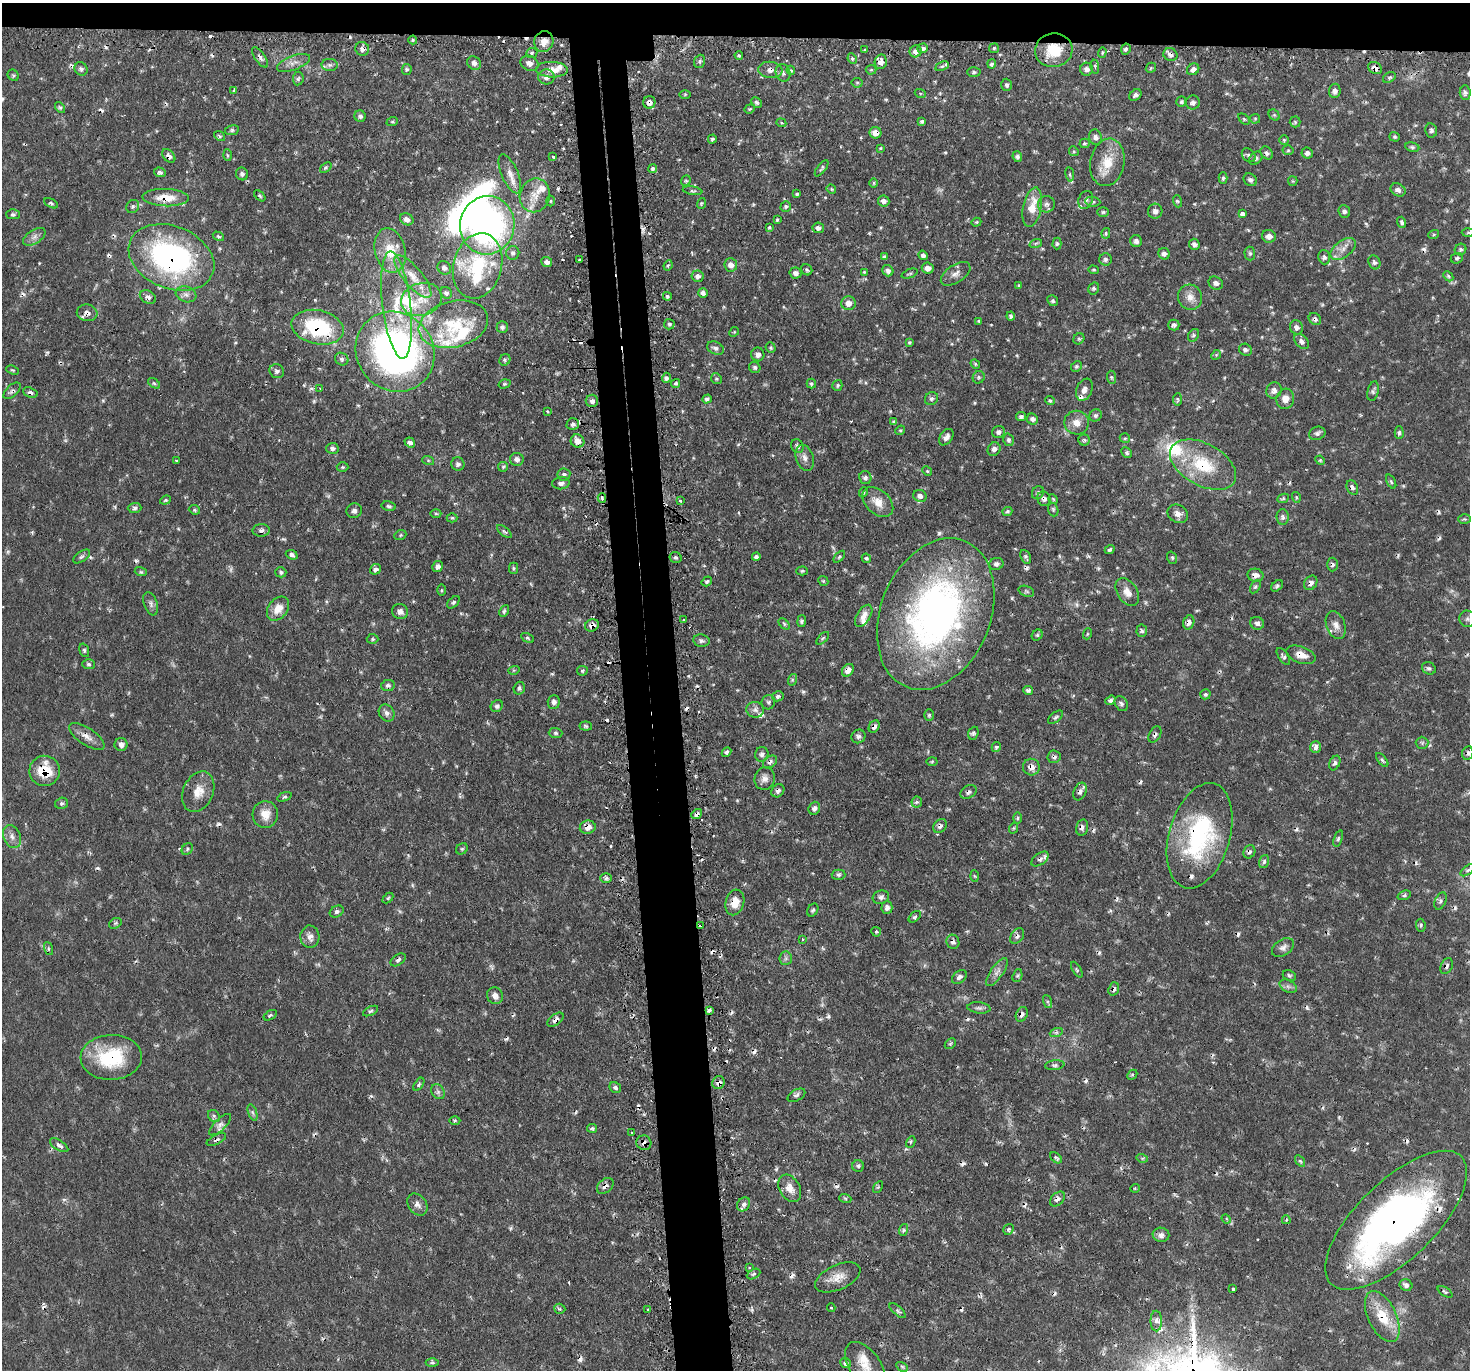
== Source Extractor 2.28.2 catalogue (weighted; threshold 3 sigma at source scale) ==
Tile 2 of 3 x 3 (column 2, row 1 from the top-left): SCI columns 1491-2958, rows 2874-4241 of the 4442 x 4420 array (HDU 1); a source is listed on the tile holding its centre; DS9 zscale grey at full resolution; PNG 1472 x 1372 px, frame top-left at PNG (2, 3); each listed source drawn as its Kron ellipse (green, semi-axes under 4 px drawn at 4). Shown black and unused: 6% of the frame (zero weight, under 2 of 3 exposures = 3% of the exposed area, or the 3 px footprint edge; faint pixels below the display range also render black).
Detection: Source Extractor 2.28.2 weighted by HDU 2 'WHT'; one run over the whole footprint, this tile lists its part. Background 0.0718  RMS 0.0055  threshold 0.0247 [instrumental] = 3 sigma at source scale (4.5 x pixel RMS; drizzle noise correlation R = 1.50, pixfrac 1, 0.05/0.05 arcsec/px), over >= 5 px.
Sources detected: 647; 4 too faint to see at this stretch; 2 inside a brighter object's white glare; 77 cosmic-ray / hot-pixel residue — neither listed nor drawn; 26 inside a brighter listed object's ellipse — not listed separately; of the other 538, all 500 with FLUX_AUTO >= 0.613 (the completeness limit of this list) listed and drawn (38 fainter detections not listed), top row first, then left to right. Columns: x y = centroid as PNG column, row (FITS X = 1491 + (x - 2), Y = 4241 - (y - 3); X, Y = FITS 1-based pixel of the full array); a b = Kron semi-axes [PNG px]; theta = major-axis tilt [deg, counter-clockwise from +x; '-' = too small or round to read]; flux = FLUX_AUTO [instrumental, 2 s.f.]
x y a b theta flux
413 40 4 4 - 0.71
544 42 11 9 69 5.9
923 48 5 5 - 2
994 48 5 5 - 0.97
362 49 7 6 - 2.3
1126 49 6 4 63 1.4
865 50 3 2 - 0.67
1054 50 19 17 8 16
916 51 6 6 - 2.8
1102 52 5 4 - 0.85
532 53 6 5 - 1.1
739 55 4 3 - 0.89
1170 55 7 6 - 2.5
260 57 12 5 -55 2.2
852 58 5 4 - 0.94
700 61 7 5 69 0.99
881 62 7 6 - 3.9
293 63 17 7 20 3.7
474 63 7 6 - 2.3
529 63 9 7 -25 2.9
992 64 4 4 - 1.3
330 65 8 6 0 1.7
942 66 7 4 26 0.93
1095 67 7 4 -81 0.98
1151 68 5 4 - 0.78
1375 68 7 5 -29 3.5
81 69 7 6 - 1.6
407 69 5 5 - 0.95
1087 69 6 6 - 2.3
1193 69 6 5 - 2.3
552 70 16 7 -2 6
770 70 12 8 -5 3.5
791 70 5 4 - 0.69
871 70 5 5 - 0.7
974 72 7 4 0 1.1
783 73 9 7 -67 1.8
13 75 6 5 - 0.92
546 77 8 7 - 3.2
1389 77 7 5 33 1.1
298 79 7 5 83 1.1
857 83 5 5 - 0.74
1006 85 6 5 - 1.3
234 90 4 3 - 1.4
1335 91 7 5 83 2.1
920 93 6 3 -19 0.62
1465 93 7 5 -84 1.6
685 94 6 4 1 0.69
1135 95 7 5 40 1.6
649 102 6 6 - 3.2
756 102 6 4 -45 1.2
1181 102 5 5 - 1
1193 102 7 7 - 2.2
60 107 6 4 -54 0.86
750 109 5 4 - 0.69
1274 115 6 5 - 0.92
360 116 6 5 - 1.8
1244 119 7 4 -45 0.77
1255 119 5 5 - 0.71
922 121 4 3 - 0.97
392 122 6 4 18 0.84
1295 122 5 5 - 0.89
781 123 5 4 - 0.7
232 130 7 5 10 1.1
1431 130 7 6 - 1.4
875 133 6 6 - 4.4
220 136 6 4 -38 0.86
1095 137 8 6 -72 2
1394 137 5 4 - 0.85
712 139 4 4 - 0.97
1284 140 4 4 - 0.69
1085 143 5 5 - 0.87
1412 147 7 4 -9 1
880 148 4 3 - 0.68
1288 150 5 5 - 0.78
1074 151 5 4 - 0.8
1267 153 7 5 -50 1.6
1307 153 6 5 - 1.7
227 155 5 3 - 0.71
1249 155 8 6 -44 1.5
169 156 8 5 -46 2.3
553 157 4 3 - 0.83
1017 157 5 5 - 1.6
1256 158 7 5 47 1.4
1107 162 24 17 79 13
326 167 6 4 40 0.85
822 168 9 4 53 1.1
652 169 4 4 - 1.2
160 172 6 4 -18 1.4
242 174 6 6 - 1.6
510 174 21 8 -67 5.7
1070 174 7 3 -82 0.87
1223 178 6 4 90 1.1
1250 180 7 5 -38 1.6
686 181 5 4 - 0.86
1293 181 5 4 - 0.63
873 183 5 3 - 0.63
831 189 5 4 - 0.66
1398 190 8 6 -28 2.4
692 191 10 3 -10 0.98
797 194 4 4 - 0.92
535 195 17 15 70 8.3
260 196 7 3 -45 0.85
166 198 23 8 -2 11
1086 200 9 7 66 2.1
551 201 5 3 - 0.7
884 201 6 5 - 2.5
1177 201 6 4 -71 0.87
1093 202 7 5 -6 1.1
51 203 7 4 -28 1
701 203 6 3 70 0.63
1046 204 8 8 - 2.3
133 206 7 6 - 1.4
786 206 5 5 - 1
1032 207 20 9 78 11
1155 211 7 7 - 2.5
1344 211 6 5 - 1.4
1103 212 6 5 - 0.94
13 214 6 5 - 1.1
1242 214 3 3 - 36
407 219 7 5 -29 2.7
777 220 4 3 - 0.85
976 222 5 4 - 0.66
1402 222 5 4 - 1.4
487 225 29 27 77 180
769 227 4 4 - 0.74
818 228 6 5 - 1.8
1468 232 6 4 2 0.83
1106 233 5 4 - 0.81
1434 234 5 3 - 0.62
218 236 6 4 -29 0.92
1269 236 7 6 - 3.3
34 237 13 6 32 2.8
1136 241 6 5 - 1.9
1036 243 6 4 18 0.94
1057 243 6 4 89 1.1
1194 244 5 5 - 2
1343 249 14 8 38 4.5
1460 250 6 5 - 1.1
390 251 22 15 -76 13
513 253 7 6 - 1.7
1250 253 7 5 -88 1
1164 254 6 5 - 1.8
923 255 5 4 - 1.6
171 257 44 31 -22 120
884 257 4 3 - 1.2
1324 257 7 5 -73 1.4
1457 258 6 5 - 0.96
1106 259 6 6 - 1.5
579 260 3 2 - 0.79
547 262 5 5 - 2.1
1374 262 7 5 -63 1.4
668 265 5 4 - 0.86
731 265 7 6 - 3.1
478 266 33 24 75 31
444 268 7 6 - 2
928 268 6 5 - 3.4
807 270 6 5 - 1.1
1093 270 5 4 - 0.72
888 271 6 5 - 2.3
864 272 4 4 - 0.63
796 273 6 5 - 1.9
909 274 8 3 22 0.77
956 274 17 9 33 3.5
697 276 6 6 - 2.1
1448 276 6 4 -47 0.93
413 277 26 9 -50 8.6
1216 283 7 6 - 2
1019 285 4 3 - 0.66
1094 288 6 5 - 1.1
446 293 6 5 - 1.5
703 293 5 4 - 2.4
186 294 10 7 -19 2.5
667 296 4 4 - 0.97
148 297 8 6 -29 2.3
1190 297 13 12 - 5.2
421 299 21 16 16 11
1053 301 6 5 - 1
848 303 7 7 - 4.2
397 305 54 14 -83 25
87 313 10 8 -8 3.1
1011 316 4 4 - 1.3
1315 319 7 5 -43 1.6
979 321 4 3 - 0.87
453 324 35 23 14 24
669 324 5 5 - 1.2
1174 325 5 5 - 1.6
318 327 26 17 -12 45
502 327 6 5 - 1.4
1296 327 7 6 - 2.1
734 332 5 4 - 0.62
1193 335 7 5 57 1.2
1079 339 6 5 - 0.93
1302 341 9 5 -46 2.2
909 342 4 4 - 0.84
715 348 9 6 -25 2.1
771 348 5 5 - 0.81
1245 350 7 6 - 1.3
395 352 41 38 -52 250
758 354 7 6 - 2.6
1216 355 5 4 - 0.69
342 359 7 6 - 1.4
505 360 6 5 - 1
975 364 5 4 - 0.83
755 367 6 5 - 1.1
1076 367 6 5 - 1.1
13 370 6 3 -21 0.7
277 371 7 7 - 1.7
979 377 6 6 - 1.1
1111 377 7 4 -83 0.86
666 378 5 4 - 1.5
716 379 6 5 - 0.86
154 383 7 3 -36 0.87
676 383 5 4 - 1
504 384 6 4 17 0.84
811 384 5 5 - 0.83
837 385 5 5 - 0.9
320 388 3 2 - 0.61
1084 390 11 7 68 2.8
1274 390 8 7 - 2.9
12 391 10 5 43 1.6
1373 391 10 5 77 1.5
30 392 7 5 -21 1.7
707 399 5 4 - 1.3
931 399 7 6 - 1.4
1177 399 6 4 84 0.8
1285 399 10 9 - 4.8
592 401 6 6 - 2.1
1050 401 5 4 - 1.2
548 411 3 3 - 1.1
1096 415 6 5 - 1.1
1021 417 5 4 - 1.4
1032 419 6 5 - 2
894 422 4 4 - 0.97
1077 423 12 12 - 5.5
573 424 6 6 - 1.3
900 430 5 4 - 0.76
999 432 6 6 - 1.7
1317 433 8 6 22 1.7
1399 433 6 4 -89 1.3
946 437 9 6 54 2.8
1125 438 5 4 - 0.81
1008 440 6 5 - 1.2
1084 440 5 5 - 0.97
578 441 7 6 - 4.3
410 442 5 4 - 2.1
797 446 7 6 - 1.6
332 448 6 5 - 1.7
994 449 7 6 - 2.3
1127 453 6 5 - 1.2
805 458 13 8 -71 3.3
517 459 7 6 - 2
176 460 3 2 - 0.68
428 460 6 4 -19 0.83
1320 460 5 4 - 0.71
458 464 7 6 - 1.7
1203 465 36 21 -29 31
343 467 6 5 - 0.85
503 467 5 5 - 0.78
927 471 5 4 - 0.74
564 474 6 6 - 1.4
865 478 6 6 - 1.9
1391 482 8 4 -64 0.96
561 483 9 6 7 1.9
1352 487 7 5 -65 1.8
863 492 5 4 - 0.76
1038 493 7 5 57 1.2
920 496 7 6 - 2.3
1296 497 5 3 - 0.61
602 498 4 3 - 2.2
1283 498 6 4 24 0.78
1044 499 7 6 - 1.9
1053 499 5 4 - 0.65
165 500 5 4 - 0.83
680 501 4 3 - 0.76
878 502 18 12 -43 7.4
389 506 7 4 -10 1.3
135 508 7 5 1 1.2
194 510 6 4 -22 0.97
1053 510 7 5 -72 0.9
354 511 8 7 - 1.8
1007 511 5 4 - 1
436 514 5 3 - 0.71
1178 514 10 9 - 3.7
1283 517 8 6 -89 1.7
452 518 5 4 - 0.81
1464 519 6 5 - 0.89
261 530 8 6 3 1.8
504 532 9 4 -40 1.2
400 535 6 4 22 0.83
1110 550 5 3 - 1
292 555 6 4 -22 1.7
82 556 10 5 35 1.4
756 557 4 4 - 1.5
839 557 7 3 45 0.81
1026 557 7 4 -64 1.2
676 558 6 5 - 1.4
866 558 5 4 - 1.1
1172 558 6 4 -70 0.86
996 564 7 6 - 1.9
1332 564 7 5 89 1.3
438 566 5 5 - 2.3
513 568 6 4 -90 0.81
375 569 5 5 - 2
802 571 6 4 1 0.92
141 572 6 4 -17 0.79
281 572 5 5 - 1.3
1255 575 8 6 -12 2.9
707 581 5 4 - 1.2
823 581 5 4 - 0.77
1311 583 8 6 57 2.1
1277 586 7 4 38 1.1
1255 587 7 4 59 1.1
441 590 6 4 90 0.64
1026 591 8 5 -19 0.97
1127 592 15 9 -57 5.4
453 602 7 4 45 1.2
151 604 12 6 -71 2.1
278 609 13 9 50 7.5
400 611 8 7 - 2.9
504 611 6 4 62 1.1
936 614 78 55 68 240
864 616 12 6 58 4.5
1467 619 8 8 - 1.9
683 620 3 3 - 1.1
802 621 6 4 81 1.1
1189 622 7 5 72 3.1
1257 623 7 6 - 2
784 624 7 4 -46 0.92
592 625 7 6 - 3.2
1336 625 14 9 -69 4.3
1142 631 6 5 - 1.2
1087 634 5 3 - 0.63
1037 635 6 5 - 0.9
527 638 7 4 -27 0.78
823 638 8 4 45 0.95
373 639 6 5 - 0.95
701 641 8 6 -11 1.9
84 650 7 4 -72 0.97
1301 655 15 8 -20 5.5
1283 656 10 4 -56 1.5
88 664 6 5 - 1.1
1429 668 7 6 - 1.5
514 670 6 3 17 0.7
848 670 7 5 49 4.2
582 671 5 4 - 0.81
792 680 6 4 73 0.83
388 685 7 5 12 1.6
519 688 6 5 - 1.3
1028 690 5 4 - 1.1
1205 694 5 5 - 1.2
778 696 6 5 - 1.5
1110 700 5 4 - 1.4
554 702 7 6 - 2.2
768 702 7 6 - 1.3
1121 704 8 6 -57 1.5
497 706 6 5 - 1.3
755 710 9 8 - 2.4
387 713 9 7 -57 2.4
929 715 6 5 - 0.84
1056 717 9 4 38 1.2
586 726 6 4 -6 1
874 726 6 5 - 2
556 733 7 5 -2 1.1
973 733 7 5 68 1.2
1155 735 9 5 59 1.5
858 736 7 6 - 1.7
87 737 20 8 -34 4.7
1422 743 6 6 - 1.1
121 745 6 6 - 2.1
996 747 5 4 - 1.2
1316 747 6 5 - 3.7
726 752 5 4 - 1.2
1468 753 7 5 81 1.5
762 754 7 6 - 1.7
1054 757 6 6 - 1.5
1382 760 8 4 -50 1.1
932 761 5 3 - 0.71
770 762 8 5 38 1.8
1335 763 7 5 66 1.5
1031 767 8 8 - 4.4
45 771 15 15 - 17
765 779 11 10 - 3.6
778 791 7 6 - 1.9
198 792 21 15 66 8.2
968 792 9 6 32 1.9
1080 792 9 6 65 2.2
284 797 7 4 20 0.94
917 802 6 5 - 0.94
61 803 6 5 - 1.2
814 808 6 5 - 2.2
265 814 13 12 - 6.7
697 814 6 4 40 1.8
1018 818 6 4 89 0.87
940 826 8 6 52 1.8
588 827 8 6 8 4.6
1082 827 8 5 76 1.9
1014 828 5 3 - 0.63
1200 836 54 30 74 71
12 837 12 8 -68 3.4
1338 839 8 4 69 1
187 849 6 5 - 1
462 849 6 5 - 0.97
1249 852 7 5 60 1.4
1040 859 10 5 36 1.6
1264 862 7 5 71 1.4
1468 870 8 4 36 1.4
838 875 7 5 0 1.3
974 876 6 4 -86 0.65
606 878 6 5 - 1.1
1404 895 7 4 21 0.95
881 897 8 6 18 2
388 898 6 4 45 0.76
1441 901 9 5 65 1.6
735 902 13 9 75 6.9
887 907 6 5 - 2.4
813 910 7 5 59 1.1
337 911 7 5 31 1.6
915 917 7 4 43 1.1
115 923 7 5 32 1
701 925 3 2 - 13
1421 925 6 4 -84 0.91
876 932 5 4 - 0.77
1017 936 8 6 54 1.7
310 937 11 9 -88 3.8
802 939 3 3 - 0.86
953 942 7 6 - 1.7
1283 947 12 8 34 2.6
48 948 7 3 -72 0.88
786 958 7 6 - 1.4
398 960 8 5 35 1.6
1447 966 8 5 65 1.7
1077 970 9 3 -58 0.79
997 972 16 6 55 3.1
1017 976 6 4 71 0.86
1289 976 7 5 -27 1.1
959 977 8 6 38 2.2
1288 986 9 6 -29 1.8
1114 989 7 5 71 1.6
495 996 8 8 - 3.1
1047 1002 7 4 -71 0.95
979 1008 11 5 -6 1.7
709 1010 4 3 - 5.1
370 1011 8 3 26 0.96
1022 1014 8 5 65 2.4
270 1015 7 3 33 0.93
556 1020 9 5 37 2.5
1056 1033 7 4 19 1
950 1044 6 4 43 0.93
111 1057 30 22 3 36
1055 1065 10 5 7 1.3
1132 1075 6 4 44 0.79
719 1083 6 6 - 3
419 1084 7 3 55 0.93
615 1088 6 5 - 1.4
438 1092 8 6 -56 1.6
796 1095 10 5 29 1.5
252 1112 8 3 -71 1.1
214 1116 6 5 - 1.2
455 1120 5 3 - 0.68
220 1125 14 6 44 2.8
592 1128 5 4 - 1.1
632 1133 3 2 - 0.79
216 1140 10 4 26 1.7
911 1142 6 4 62 0.89
644 1143 7 7 - 2.2
59 1145 10 5 -33 1.9
1056 1158 6 4 -43 1.1
1142 1158 6 3 -16 0.83
1300 1161 6 4 -56 1
858 1166 6 5 - 1.1
605 1186 9 6 41 2.9
878 1187 6 4 56 0.72
790 1188 14 10 -59 5.6
1135 1188 4 4 - 0.64
845 1198 6 4 -19 0.89
1058 1199 9 6 43 2.1
417 1204 12 9 -53 3
744 1204 7 6 - 1.9
1226 1219 5 4 - 0.75
1286 1220 4 3 - 0.87
1396 1220 91 39 44 270
1008 1229 6 5 - 0.98
903 1230 6 4 71 0.91
1161 1235 8 7 - 3
749 1267 4 3 - 0.96
753 1274 7 4 27 1.1
838 1277 24 12 25 7.4
1406 1285 6 5 - 2
1233 1289 3 3 - 6.3
1445 1292 8 4 -34 0.99
831 1308 4 3 - 1.2
560 1309 5 5 - 1.3
648 1309 3 3 - 0.82
898 1311 10 4 -40 1.2
1382 1316 27 14 -64 17
1156 1321 10 5 90 2.2
432 1363 6 4 0 1
845 1363 5 5 - 1.9
865 1366 27 15 -55 11
902 1367 6 4 -30 0.85
Overlapping masked pixels (flux is a lower limit): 63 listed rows (the first 20) at x y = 544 42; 362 49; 1054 50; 1170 55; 260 57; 1375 68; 770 70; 649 102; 875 133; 169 156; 166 198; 171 257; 87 313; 1315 319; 318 327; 395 352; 12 391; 30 392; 1203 465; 1044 499
Isophote crosses this tile's border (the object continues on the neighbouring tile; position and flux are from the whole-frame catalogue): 2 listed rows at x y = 1396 1220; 865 1366